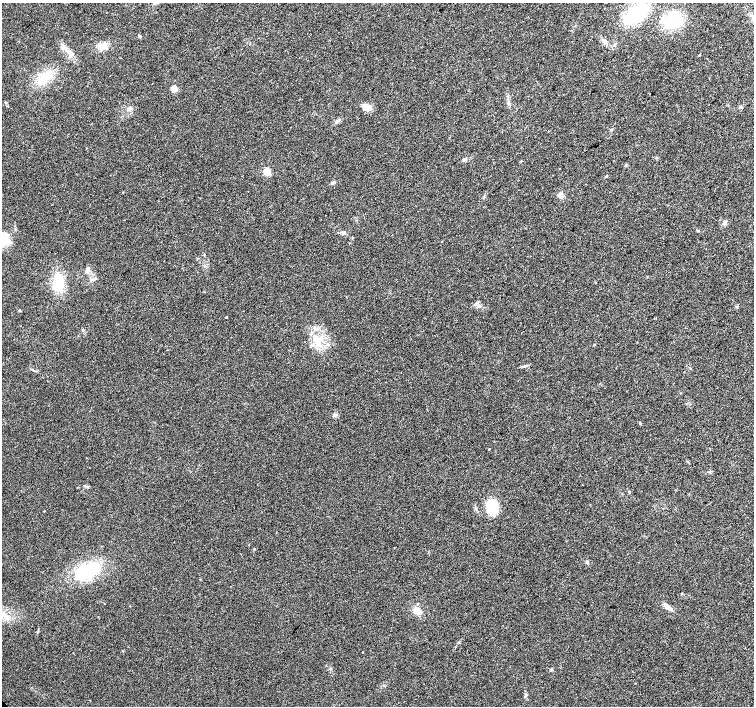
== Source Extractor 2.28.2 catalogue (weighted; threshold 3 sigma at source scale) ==
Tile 10 of 4 x 4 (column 2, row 3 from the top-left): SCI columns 1505-3007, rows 1555-2961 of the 6019 x 5987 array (HDU 1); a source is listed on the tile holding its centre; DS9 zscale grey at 2 x 2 block average (1 PNG px = mean of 2 x 2 image px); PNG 756 x 708 px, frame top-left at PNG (2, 3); no overlay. Shown black and unused: <1% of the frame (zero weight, under 2 of 3 exposures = <1% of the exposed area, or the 3 px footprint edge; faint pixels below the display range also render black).
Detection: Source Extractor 2.28.2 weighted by HDU 2 'WHT'; one run over the whole footprint, this tile lists its part. Background 0.0274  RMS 0.0063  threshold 0.0286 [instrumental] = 3 sigma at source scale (4.5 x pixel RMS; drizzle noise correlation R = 1.50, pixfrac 1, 0.0396/0.0396 arcsec/px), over >= 5 px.
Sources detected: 47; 1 inside a brighter listed object's ellipse — not listed separately; the other 46 listed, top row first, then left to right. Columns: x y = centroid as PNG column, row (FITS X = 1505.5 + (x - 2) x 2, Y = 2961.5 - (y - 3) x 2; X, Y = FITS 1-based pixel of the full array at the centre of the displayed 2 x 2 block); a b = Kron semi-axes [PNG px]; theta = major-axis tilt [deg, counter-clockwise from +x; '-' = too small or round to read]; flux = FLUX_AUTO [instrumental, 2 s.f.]
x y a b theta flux
636 14 14 11 34 91
671 22 18 13 61 71
139 36 4 3 - 1.5
604 41 6 5 - 4.8
102 46 9 6 16 14
66 50 8 2 -38 3.9
699 55 4 2 - 0.91
707 59 2 2 - 0.81
44 78 16 10 45 30
174 88 4 3 - 20
508 103 4 3 - 2.1
367 107 9 6 -17 12
740 107 3 2 - 1.4
129 109 5 4 - 3.5
337 121 3 2 - 1.5
548 131 2 2 - 0.6
502 132 2 2 - 0.84
464 159 6 4 24 2.8
626 165 3 3 - 1.2
267 171 3 3 - 65
606 176 3 2 - 1.3
332 182 7 2 18 2.3
560 195 7 5 -74 4.8
725 222 6 4 51 3.7
343 233 5 4 - 2.6
2 240 16 13 -46 30
441 242 2 2 - 2.3
87 270 8 5 69 5.5
58 283 15 9 81 45
20 310 3 2 - 0.83
226 317 2 2 - 1.5
314 329 5 2 - 1.7
317 341 13 6 -59 16
594 344 3 2 - 0.78
312 345 4 3 - 2.5
525 366 4 2 - 1.6
489 449 2 2 - 5.4
87 486 5 3 - 2.3
629 492 3 3 - 1.4
492 507 12 10 87 37
88 571 30 15 26 84
417 604 3 3 - 1.3
668 607 10 5 -42 6.9
417 611 10 6 -34 10
362 652 2 2 - 7.5
551 669 4 3 - 1.8
Isophote crosses this tile's border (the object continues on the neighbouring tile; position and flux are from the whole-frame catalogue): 1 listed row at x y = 2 240
Diffuse or blended objects may show on this block-average render without a row.